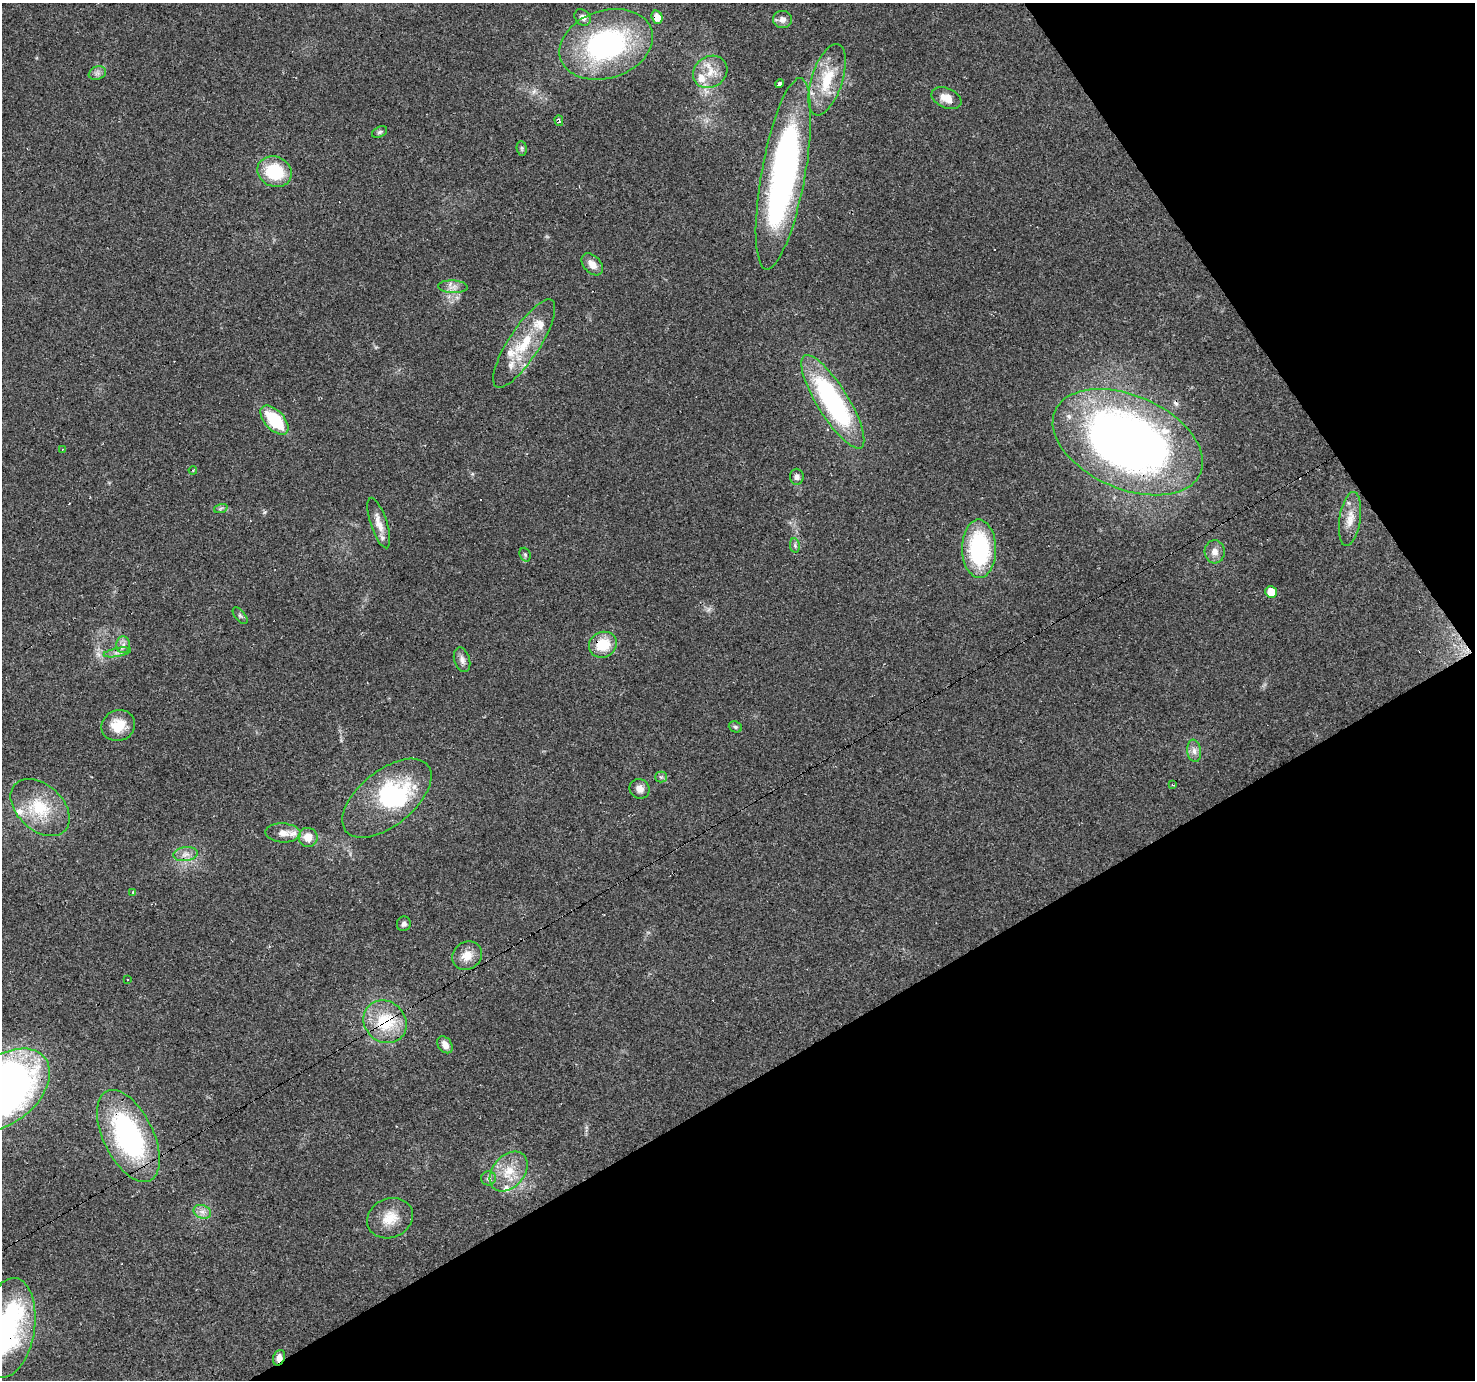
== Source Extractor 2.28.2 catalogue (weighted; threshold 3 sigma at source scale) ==
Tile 12 of 4 x 4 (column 4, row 3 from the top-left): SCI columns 4419-5891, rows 1556-2933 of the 5891 x 5804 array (HDU 1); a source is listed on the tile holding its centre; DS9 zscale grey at full resolution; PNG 1477 x 1382 px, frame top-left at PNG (2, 3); each listed source drawn as its Kron ellipse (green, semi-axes under 4 px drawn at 4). Shown black and unused: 29% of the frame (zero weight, under 2 of 3 exposures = <1% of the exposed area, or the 3 px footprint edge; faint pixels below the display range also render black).
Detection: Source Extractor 2.28.2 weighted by HDU 2 'WHT'; one run over the whole footprint, this tile lists its part. Background 0.0956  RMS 0.0068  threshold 0.0306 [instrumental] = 3 sigma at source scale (4.5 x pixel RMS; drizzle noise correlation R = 1.50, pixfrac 1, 0.0396/0.0396 arcsec/px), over >= 5 px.
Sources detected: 77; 1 inside a brighter object's white glare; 7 cosmic-ray / hot-pixel residue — neither listed nor drawn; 8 inside a brighter listed object's ellipse — not listed separately; the other 61 listed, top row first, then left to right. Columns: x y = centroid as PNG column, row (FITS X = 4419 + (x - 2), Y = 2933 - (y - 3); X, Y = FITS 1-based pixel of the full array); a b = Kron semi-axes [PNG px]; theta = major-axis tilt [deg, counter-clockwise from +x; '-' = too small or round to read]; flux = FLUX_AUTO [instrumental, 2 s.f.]
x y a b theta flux
583 17 9 7 -44 3.2
657 17 7 5 -72 6.6
783 19 9 8 - 3.7
606 44 48 34 18 130
710 72 18 15 34 12
97 73 9 6 20 2.4
827 80 37 15 72 27
780 84 4 3 - 7
946 98 16 10 -24 7.2
559 121 5 3 - 1.7
380 132 8 5 27 1.4
522 148 7 5 -82 1.3
275 172 17 15 -21 32
783 174 97 22 80 270
592 264 13 8 -47 5.6
453 287 15 6 -3 4
524 344 51 15 57 30
833 402 54 15 -58 120
274 420 18 9 -47 33
1128 442 79 46 -23 470
62 449 3 3 - 0.62
193 470 4 3 - 0.65
797 477 8 7 - 2.7
221 508 7 4 19 1.2
1350 519 27 10 81 10
379 523 26 8 -72 7.9
795 546 7 5 -80 1.4
979 549 29 17 -89 73
1215 552 11 10 - 5
525 555 7 5 -69 1.3
1271 592 6 5 - 11
240 616 10 5 -52 1.5
123 645 8 7 - 2.8
603 645 14 12 27 20
117 652 14 4 10 2.6
462 660 12 8 -74 3.5
118 725 17 15 25 14
735 727 7 5 -21 1.3
1194 751 11 7 -83 3.4
661 777 5 5 - 1.2
1173 785 3 2 - 0.99
640 789 10 9 - 4.4
387 798 53 27 39 72
40 808 34 22 -42 30
283 833 18 9 -3 6.2
308 837 9 9 - 9
186 854 12 7 8 4
133 892 3 2 - 0.68
404 924 7 7 - 2.2
467 956 15 13 35 9.1
127 979 3 3 - 2.2
385 1022 23 20 -42 33
445 1045 9 6 -54 5.6
5 1090 51 32 40 410
128 1136 50 25 -64 130
509 1171 22 16 50 16
488 1178 7 7 - 2
202 1212 9 6 -21 3.4
390 1218 23 19 24 14
8 1328 50 26 81 120
279 1358 8 5 68 4.3
Overlapping masked pixels (flux is a lower limit): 10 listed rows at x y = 657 17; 783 174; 833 402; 1128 442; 603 645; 387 798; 385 1022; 128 1136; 8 1328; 279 1358
Isophote crosses this tile's border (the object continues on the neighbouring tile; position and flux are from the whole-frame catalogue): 2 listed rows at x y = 5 1090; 8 1328
Unlisted compact peaks at least as high as the median listed source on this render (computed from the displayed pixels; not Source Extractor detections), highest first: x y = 264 512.